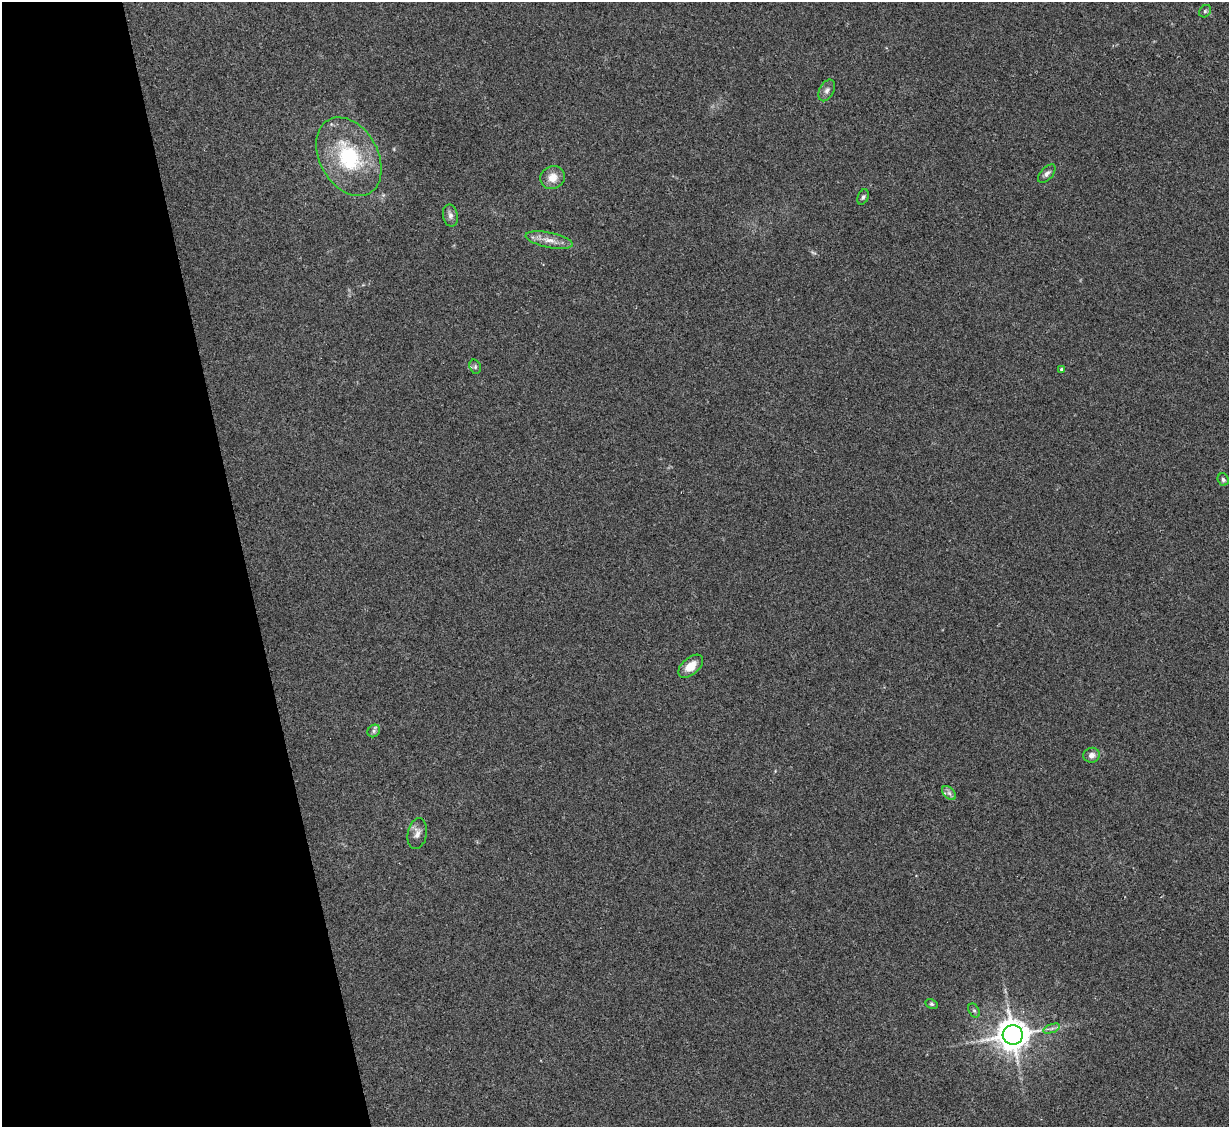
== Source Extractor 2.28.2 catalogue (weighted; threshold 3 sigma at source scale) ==
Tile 5 of 4 x 4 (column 1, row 2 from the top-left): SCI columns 1-1227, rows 2502-3626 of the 4909 x 4890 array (HDU 1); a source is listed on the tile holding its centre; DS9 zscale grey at full resolution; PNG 1231 x 1129 px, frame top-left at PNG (2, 2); each listed source drawn as its Kron ellipse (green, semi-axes under 4 px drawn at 4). Shown black and unused: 20% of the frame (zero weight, under 2 of 3 exposures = <1% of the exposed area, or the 3 px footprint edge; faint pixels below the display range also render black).
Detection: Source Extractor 2.28.2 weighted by HDU 2 'WHT'; one run over the whole footprint, this tile lists its part. Background 0.0906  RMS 0.0097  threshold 0.0434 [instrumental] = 3 sigma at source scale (4.5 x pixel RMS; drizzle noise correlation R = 1.50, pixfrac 1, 0.05/0.05 arcsec/px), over >= 5 px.
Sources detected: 20; all 20 listed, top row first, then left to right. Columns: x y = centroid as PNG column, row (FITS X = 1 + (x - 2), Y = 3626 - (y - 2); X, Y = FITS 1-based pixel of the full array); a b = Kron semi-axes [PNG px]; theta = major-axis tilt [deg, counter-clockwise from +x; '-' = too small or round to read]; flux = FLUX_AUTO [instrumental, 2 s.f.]
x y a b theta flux
1205 11 7 5 45 1.8
827 90 11 7 63 3.8
349 157 42 29 -61 75
1047 174 11 6 48 3.5
553 178 12 11 - 10
863 197 8 5 66 2.2
450 215 11 7 -79 3.9
549 240 24 7 -12 10
475 367 7 5 -72 2
1062 369 4 4 - 2.4
1223 479 6 5 - 2.2
691 666 14 8 41 11
374 731 7 5 47 2.3
1091 755 8 7 - 5
949 793 8 5 -45 3.1
417 834 15 9 80 6.4
931 1004 6 4 -26 1.5
974 1010 7 5 -61 2
1052 1028 9 4 19 2.5
1013 1035 10 9 - 1500